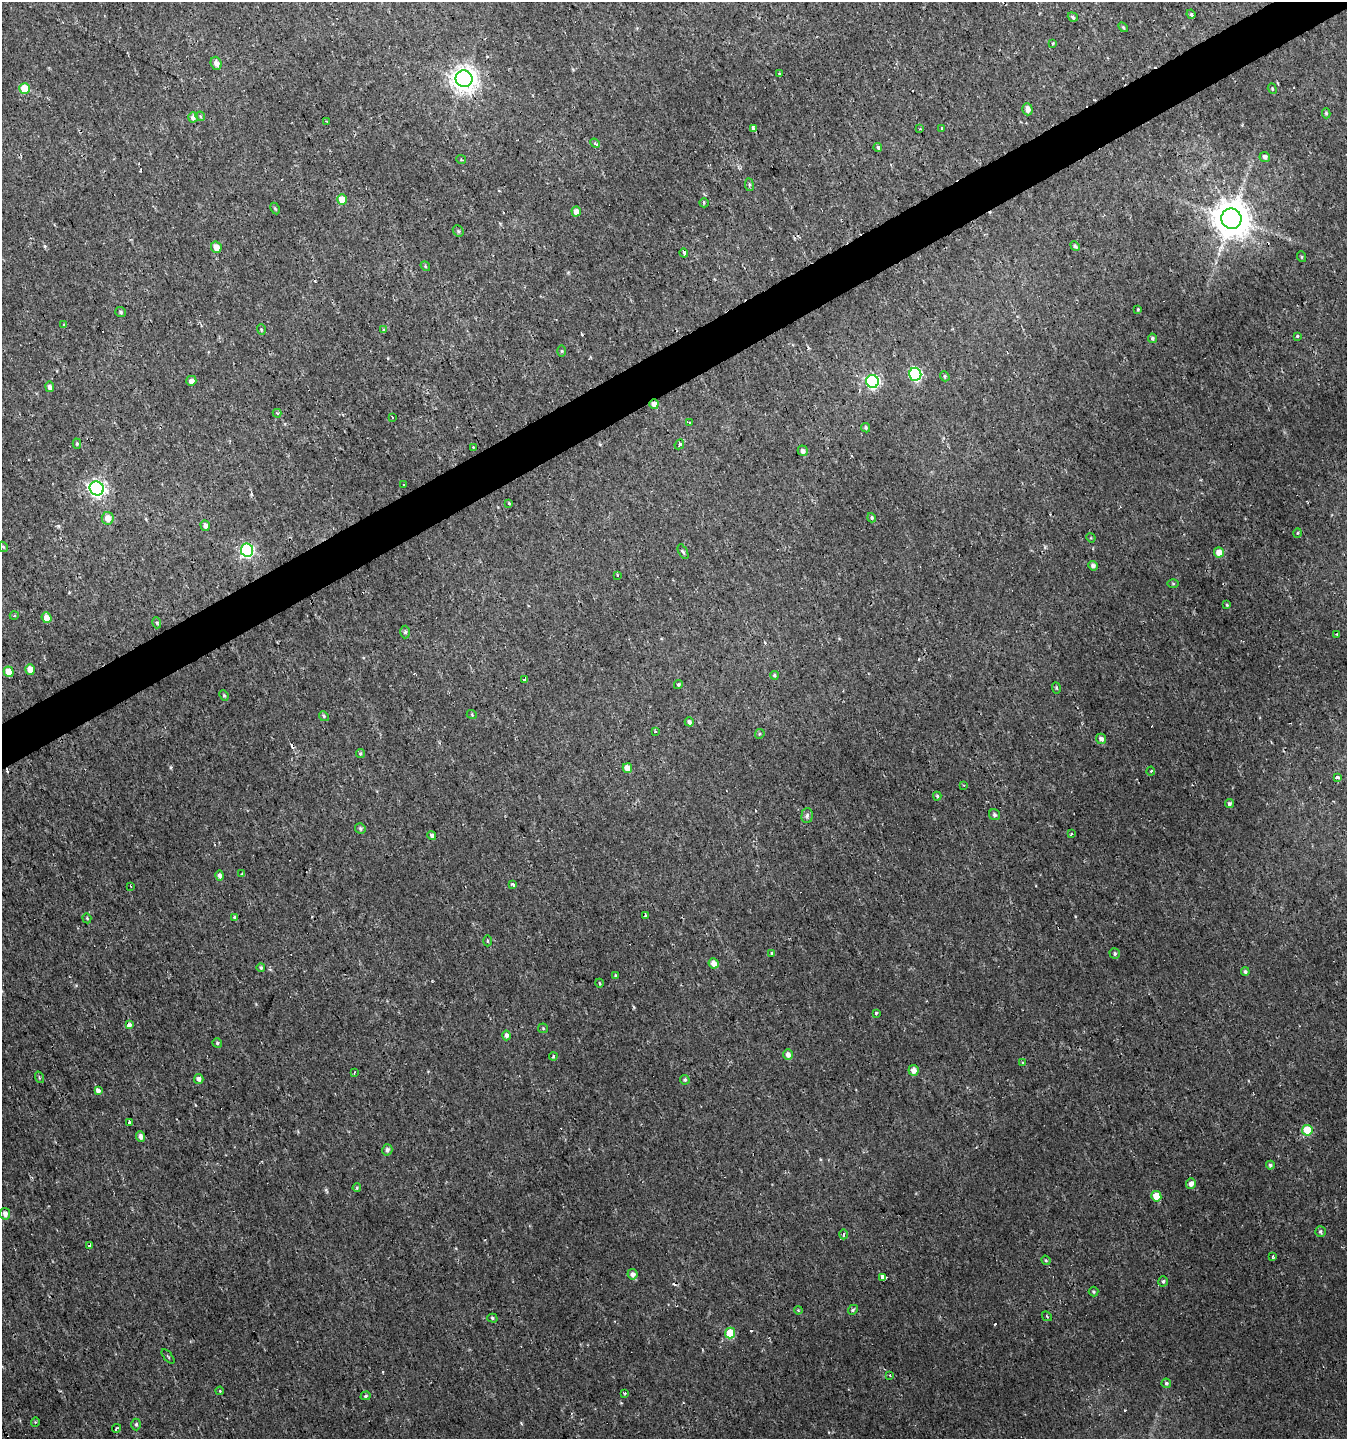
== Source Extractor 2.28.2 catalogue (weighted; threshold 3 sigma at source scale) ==
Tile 10 of 4 x 4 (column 2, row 3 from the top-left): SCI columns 1500-2844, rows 1438-2874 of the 5629 x 5748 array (HDU 1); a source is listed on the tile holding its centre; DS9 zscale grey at full resolution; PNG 1349 x 1441 px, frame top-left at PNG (2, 2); each listed source drawn as its Kron ellipse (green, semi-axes under 4 px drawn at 4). Shown black and unused: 3% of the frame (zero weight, under 2 of 3 exposures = <1% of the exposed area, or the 3 px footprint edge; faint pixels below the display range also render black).
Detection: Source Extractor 2.28.2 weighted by HDU 2 'WHT'; one run over the whole footprint, this tile lists its part. Background 0.00239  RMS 0.0018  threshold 0.00792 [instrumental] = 3 sigma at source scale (4.5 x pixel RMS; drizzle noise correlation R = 1.50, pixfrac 1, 0.0396/0.0396 arcsec/px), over >= 5 px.
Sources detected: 180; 18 cosmic-ray / hot-pixel residue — neither listed nor drawn; the other 162 listed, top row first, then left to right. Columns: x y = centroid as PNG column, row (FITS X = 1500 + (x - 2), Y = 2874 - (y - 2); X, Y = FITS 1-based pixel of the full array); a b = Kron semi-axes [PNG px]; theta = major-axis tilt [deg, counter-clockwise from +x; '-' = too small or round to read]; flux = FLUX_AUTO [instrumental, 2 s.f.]
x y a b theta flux
1191 14 5 4 - 0.27
1073 17 5 4 - 0.31
1123 27 6 3 -45 0.2
1053 43 3 3 - 0.23
216 63 6 5 - 1
779 74 3 3 - 0.71
464 79 8 8 - 180
24 88 5 5 - 5.3
1272 89 5 4 - 0.19
1027 109 6 5 - 0.78
1326 113 5 4 - 0.23
200 116 5 4 - 0.23
193 117 5 5 - 0.81
327 122 3 3 - 0.19
753 128 3 3 - 3.3
941 128 3 3 - 0.91
920 129 3 2 - 0.19
595 143 5 4 - 0.33
878 148 4 3 - 5.5
1265 157 5 5 - 0.59
461 159 5 3 - 0.18
749 185 6 3 -82 0.26
342 200 5 5 - 2.8
704 203 5 4 - 0.22
275 208 6 4 -62 0.23
576 212 5 4 - 1.7
1231 219 10 10 - 480
458 231 6 5 - 0.31
1075 246 5 4 - 0.45
216 247 6 5 - 1.5
684 253 4 3 - 0.64
1302 257 5 3 - 0.19
425 266 5 4 - 0.21
1138 310 3 3 - 0.18
121 312 5 5 - 0.32
64 325 4 3 - 0.17
261 330 5 3 - 0.21
384 330 3 3 - 0.42
1298 336 3 3 - 1.2
1152 338 4 4 - 0.34
562 351 6 4 89 0.19
915 374 6 6 - 24
945 376 5 4 - 0.29
191 381 5 5 - 0.81
872 381 6 6 - 36
50 387 5 4 - 0.73
654 404 5 4 - 1.3
277 413 4 3 - 0.24
392 418 2 2 - 0.18
690 423 4 3 - 0.35
866 428 5 4 - 0.31
77 444 5 4 - 0.27
679 444 5 3 - 0.39
473 447 3 2 - 0.12
803 451 5 5 - 0.67
404 484 3 3 - 0.64
97 488 7 7 - 62
509 503 4 3 - 0.15
108 518 6 6 - 1.7
872 518 5 4 - 0.32
205 525 5 4 - 0.63
1297 533 5 3 - 0.17
1091 538 5 4 - 0.16
3 547 5 4 - 0.19
247 550 6 6 - 28
683 552 8 3 -62 0.33
1219 552 5 5 - 1.9
1093 566 5 4 - 0.56
618 575 4 2 - 0.19
1173 584 6 4 -1 0.2
1227 605 3 3 - 0.19
14 616 4 3 - 0.18
47 618 5 5 - 1.9
157 623 5 3 - 0.26
405 632 6 4 88 0.37
1337 634 2 2 - 0.16
30 669 5 4 - 2.2
9 672 5 5 - 3.4
774 675 4 4 - 0.26
525 679 4 3 - 0.54
678 685 4 3 - 0.23
1056 688 5 3 - 0.23
224 695 5 4 - 0.23
472 715 5 3 - 0.17
324 716 5 4 - 0.27
689 722 5 4 - 0.56
655 731 4 3 - 0.38
760 734 5 4 - 0.25
1101 739 5 5 - 0.6
360 754 4 4 - 0.29
627 768 5 4 - 1.9
1151 771 4 2 - 0.26
1337 778 3 3 - 9.7
964 785 3 2 - 0.17
937 796 4 4 - 0.25
1229 803 4 4 - 0.41
807 815 7 5 85 0.47
994 815 6 5 - 0.38
360 828 5 5 - 0.35
1071 834 3 2 - 0.19
432 835 5 4 - 0.51
242 874 4 3 - 0.18
219 875 5 4 - 0.58
513 885 4 3 - 0.38
131 886 3 2 - 0.29
646 915 3 3 - 0.67
234 917 4 3 - 0.53
87 918 5 4 - 0.2
487 941 5 3 - 0.2
771 953 3 3 - 0.35
1115 954 5 5 - 0.31
714 963 5 5 - 1.2
261 967 4 3 - 0.29
1245 972 4 4 - 0.37
615 976 4 3 - 0.23
600 983 4 3 - 0.17
876 1013 3 3 - 0.32
129 1025 4 4 - 1
543 1028 5 5 - 0.22
506 1035 5 4 - 0.76
217 1043 5 4 - 0.31
788 1055 5 5 - 0.89
553 1056 4 3 - 0.23
1022 1063 3 2 - 0.2
913 1070 5 5 - 1.2
354 1072 3 2 - 0.24
39 1077 6 4 -73 0.24
199 1079 5 4 - 0.7
685 1080 5 4 - 0.28
98 1091 4 3 - 4.8
130 1123 4 3 - 0.96
1307 1130 5 5 - 5.4
141 1137 5 4 - 0.69
387 1150 5 5 - 0.56
1270 1165 4 4 - 0.43
1191 1184 5 5 - 0.83
357 1188 4 3 - 0.2
1156 1196 5 5 - 3
5 1214 6 5 - 0.87
1320 1232 5 5 - 0.36
844 1234 5 3 - 0.7
90 1245 4 3 - 0.56
1272 1256 4 3 - 0.32
1046 1260 5 4 - 0.22
632 1274 5 5 - 0.77
883 1277 4 3 - 130
1163 1281 5 5 - 0.37
1094 1292 5 4 - 0.26
798 1310 4 3 - 0.15
853 1310 5 4 - 0.26
1047 1316 5 2 - 0.16
492 1318 5 4 - 0.28
730 1333 5 5 - 6.7
168 1356 9 2 -50 0.17
890 1375 3 3 - 0.21
1166 1383 5 4 - 0.35
220 1391 4 3 - 0.14
625 1393 3 3 - 0.18
365 1396 5 4 - 0.34
35 1422 5 3 - 0.16
136 1424 6 4 -89 0.37
117 1428 4 3 - 0.39
Overlapping masked pixels (flux is a lower limit): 2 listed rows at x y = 753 128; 654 404